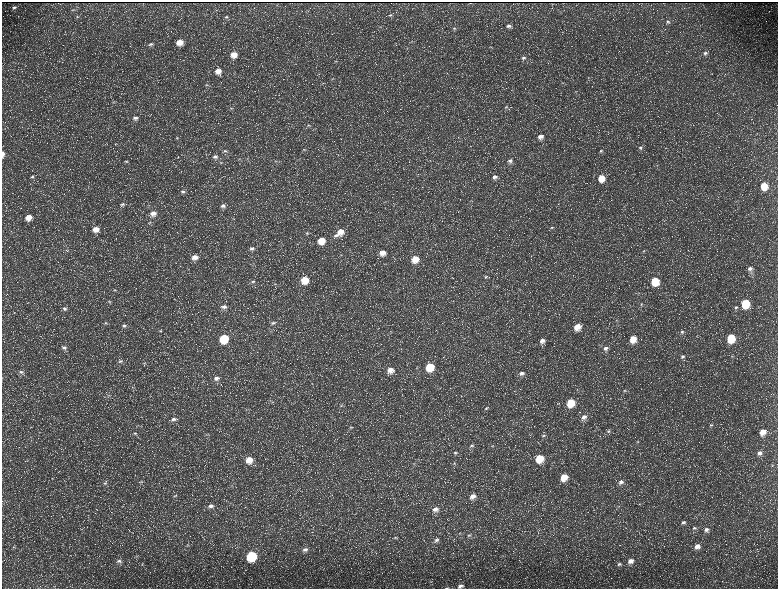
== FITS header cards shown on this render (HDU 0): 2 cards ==
NAXIS1  =                 1552 / length of data axis 1
NAXIS2  =                 1173 / length of data axis 2

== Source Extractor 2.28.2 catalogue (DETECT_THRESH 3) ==
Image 1552 x 1173 px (HDU 0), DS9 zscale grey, zoomed out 1/2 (1 PNG px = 2 x 2 image px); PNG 780 x 591 px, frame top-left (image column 1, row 1173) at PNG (2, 2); no overlay
Background 226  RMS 10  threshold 30.9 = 3 sigma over >= 5 px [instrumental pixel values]
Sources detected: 176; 31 cannot appear on this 1/2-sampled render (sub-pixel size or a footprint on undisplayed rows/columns) and are not listed; the other 145 listed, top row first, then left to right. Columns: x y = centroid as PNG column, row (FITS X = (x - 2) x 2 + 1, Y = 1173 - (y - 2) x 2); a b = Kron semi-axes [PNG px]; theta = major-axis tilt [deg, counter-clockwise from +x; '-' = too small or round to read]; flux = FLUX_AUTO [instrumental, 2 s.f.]
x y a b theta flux
470 3 2 1 - 750
14 7 5 3 - 3700
74 10 7 3 -2 2400
390 15 5 3 - 2500
77 17 6 3 -3 2300
226 17 6 4 27 3200
668 22 6 5 - 4700
509 26 6 4 5 6400
454 28 5 4 - 3200
179 42 6 6 - 23000
151 44 7 4 12 5200
490 47 4 3 - 1700
705 53 6 5 - 5900
234 55 6 5 - 22000
524 58 5 4 - 4200
336 61 5 3 - 2300
218 71 6 5 - 15000
333 79 6 2 5 2200
562 83 3 2 - 960
207 85 6 2 -4 2200
113 102 4 2 - 1800
506 107 5 4 - 3100
231 108 6 3 6 2500
135 118 8 5 13 8400
309 125 6 3 -10 1900
540 137 6 5 - 11000
177 138 6 4 24 3500
640 147 6 4 18 4400
304 149 5 3 - 1800
225 151 8 4 -6 4300
600 151 4 4 - 2500
3 154 7 3 89 8500
215 157 6 4 3 5700
126 161 6 3 2 3400
275 161 5 3 - 2000
510 161 6 5 - 7100
221 162 6 4 0 2700
32 177 6 4 19 3600
494 177 7 6 - 10000
601 178 6 6 - 33000
764 186 7 6 - 37000
183 192 6 5 - 5200
122 204 7 5 10 5700
223 206 6 6 - 7100
153 213 8 7 - 16000
28 217 6 6 - 21000
149 223 6 3 2 2800
551 228 6 4 25 3300
96 229 8 7 - 21000
340 232 7 7 - 21000
307 233 4 4 - 2900
335 235 7 4 9 5600
321 240 6 6 - 32000
252 248 7 5 2 6800
643 251 4 3 - 2000
382 253 7 6 - 17000
195 257 7 6 - 15000
415 259 7 6 - 30000
750 269 6 6 - 8300
486 277 6 4 20 3100
305 280 7 6 - 42000
253 281 6 5 - 4500
655 281 6 6 - 66000
274 284 5 3 - 2100
115 290 4 3 - 1900
519 290 4 3 - 1900
639 293 3 3 - 1500
109 302 5 3 - 2000
745 303 6 5 - 88000
641 304 4 3 - 1900
224 307 8 5 3 8100
736 307 5 5 - 4200
65 308 6 4 7 4200
616 320 4 4 - 2200
105 323 4 4 - 2400
273 323 7 5 20 5300
124 326 6 4 8 4800
577 327 7 6 - 25000
160 331 5 3 - 2100
682 332 6 4 1 4000
224 338 6 6 - 90000
731 338 6 5 - 73000
633 339 7 6 - 31000
542 341 7 6 - 11000
64 347 7 5 -5 6900
606 348 7 6 - 8500
682 356 6 4 38 5000
732 356 3 2 - 1200
120 361 7 5 -7 5300
145 363 6 2 35 1800
430 367 6 6 - 63000
390 370 7 6 - 16000
21 372 6 5 - 4600
522 373 6 4 21 6700
216 378 7 5 -7 8500
133 387 5 2 - 1500
624 390 5 4 - 2800
270 400 6 3 3 2100
570 403 6 6 - 52000
341 406 5 4 - 3100
486 408 5 3 - 2100
584 417 8 6 36 12000
173 419 6 4 14 5600
711 425 5 3 - 2200
351 427 5 3 - 2400
608 431 5 4 - 3800
763 432 7 6 - 22000
135 433 6 3 4 3200
206 434 5 3 - 1900
543 436 6 4 14 3600
637 441 4 3 - 1900
472 446 6 4 15 4000
492 446 3 2 - 1200
455 453 6 4 5 3900
759 453 6 6 - 9000
539 458 7 6 - 52000
249 460 7 7 - 24000
454 463 5 4 - 2500
414 464 4 3 - 1900
564 477 7 6 - 33000
142 481 5 3 - 2400
621 482 7 6 - 7800
105 483 7 4 7 3700
175 496 7 3 7 3400
473 496 7 5 21 13000
639 504 3 3 - 1300
211 506 7 5 0 8100
435 509 8 6 10 11000
683 522 6 4 16 4700
694 528 6 5 - 5000
706 530 7 6 - 7800
469 535 6 4 19 4200
395 538 5 3 - 2800
437 540 7 5 24 7200
188 545 6 2 82 1900
697 546 7 6 - 12000
14 547 3 3 - 1800
305 549 8 5 10 8000
137 556 3 2 - 1300
251 556 6 6 - 160000
119 561 7 5 13 5800
630 561 6 5 - 12000
619 564 6 4 20 3300
461 586 6 4 14 5800
446 588 4 2 - 1100
At the frame edge (FLAGS 8, measured only in part): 2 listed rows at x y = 3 154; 446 588
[31 sub-pixel or undisplayed-footprint detections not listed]